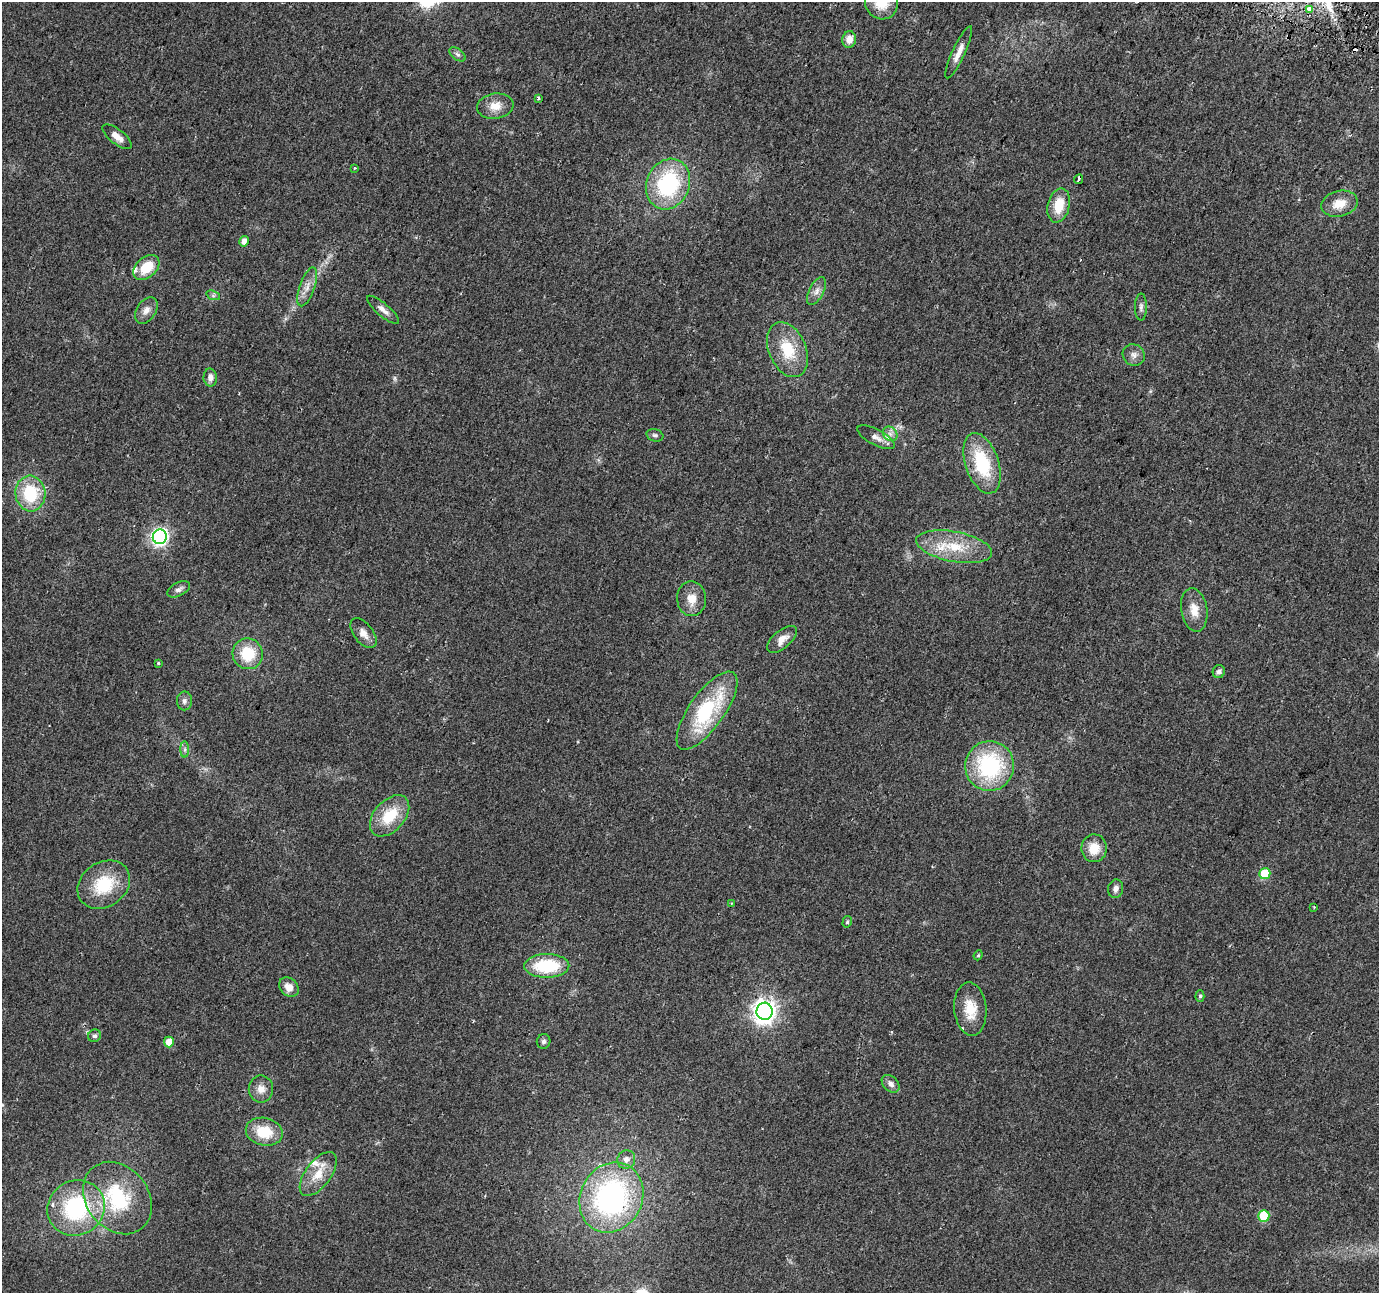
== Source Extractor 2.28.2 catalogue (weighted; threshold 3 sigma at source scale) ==
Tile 10 of 4 x 4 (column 2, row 3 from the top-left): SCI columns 1399-2775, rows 1599-2889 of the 5541 x 5715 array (HDU 1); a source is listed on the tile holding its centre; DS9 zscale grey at full resolution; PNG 1381 x 1295 px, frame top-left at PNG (2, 2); each listed source drawn as its Kron ellipse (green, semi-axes under 4 px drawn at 4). Shown black and unused: <1% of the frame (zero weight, under 2 of 3 exposures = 2% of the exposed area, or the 3 px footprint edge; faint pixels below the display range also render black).
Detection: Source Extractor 2.28.2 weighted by HDU 2 'WHT'; one run over the whole footprint, this tile lists its part. Background 0.0562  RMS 0.0084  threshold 0.0379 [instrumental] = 3 sigma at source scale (4.5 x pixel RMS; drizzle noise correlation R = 1.50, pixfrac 1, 0.0396/0.0396 arcsec/px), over >= 5 px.
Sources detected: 75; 1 too faint to see at this stretch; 1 cosmic-ray / hot-pixel residue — neither listed nor drawn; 4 inside a brighter listed object's ellipse — not listed separately; the other 69 listed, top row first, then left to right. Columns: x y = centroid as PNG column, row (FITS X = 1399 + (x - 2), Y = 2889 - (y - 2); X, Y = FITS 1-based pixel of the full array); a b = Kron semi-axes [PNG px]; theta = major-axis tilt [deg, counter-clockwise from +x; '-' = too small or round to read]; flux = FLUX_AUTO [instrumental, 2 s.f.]
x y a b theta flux
881 2 17 16 - 20
1309 10 3 3 - 32
849 40 8 7 - 7.3
959 52 28 6 65 8.3
458 54 9 5 -37 2.2
538 98 3 3 - 2.1
495 106 18 12 8 11
117 137 18 7 -38 7.6
354 168 4 3 - 0.87
1079 179 5 3 - 5
668 184 26 21 67 83
1339 204 18 12 14 13
1059 205 17 11 76 19
244 241 5 4 - 5.5
146 268 15 10 42 22
307 287 20 7 71 7.5
816 291 15 7 63 5.3
213 295 7 4 -19 1.7
1141 307 14 6 90 3
146 310 14 9 57 6.2
383 310 20 6 -40 5.5
787 350 29 18 -66 30
1134 355 11 10 - 4.7
210 378 9 6 -88 4.7
890 434 8 6 -45 3.6
655 435 8 6 -18 2
876 437 21 8 -28 6.6
982 463 31 16 -71 51
30 493 18 15 -85 41
160 537 7 7 - 260
954 547 38 15 -11 32
179 589 12 6 28 3.3
692 599 17 14 -89 12
1194 610 22 13 -81 12
363 633 17 9 -52 7.1
782 639 18 8 40 7.8
248 654 15 15 - 29
158 663 4 3 - 1.8
1219 672 6 6 - 2.6
184 701 9 7 88 3.2
707 711 46 17 55 73
185 749 8 4 90 1.8
990 766 25 24 - 85
390 816 24 15 48 29
1094 848 14 12 -89 15
1265 873 5 5 - 28
104 885 28 22 35 37
1116 889 9 7 77 4
731 903 4 2 - 0.65
1314 907 3 2 - 0.85
847 922 6 4 75 1.3
978 955 5 4 - 1.1
547 966 22 12 1 44
289 987 11 8 -41 7.7
1200 996 6 4 89 1.5
970 1009 27 16 -85 20
765 1011 8 8 - 600
95 1036 6 6 - 2.1
544 1041 7 6 - 2.5
169 1042 5 5 - 11
891 1084 10 7 -45 4.1
261 1089 13 12 - 7.7
264 1132 19 14 -13 25
626 1160 9 9 - 5.3
318 1174 25 12 53 16
611 1197 36 30 62 180
117 1198 39 31 -52 73
76 1208 29 27 30 90
1264 1216 6 5 - 36
Overlapping masked pixels (flux is a lower limit): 1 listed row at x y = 1309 10
Isophote crosses this tile's border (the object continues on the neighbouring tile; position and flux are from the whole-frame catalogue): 1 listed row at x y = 881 2